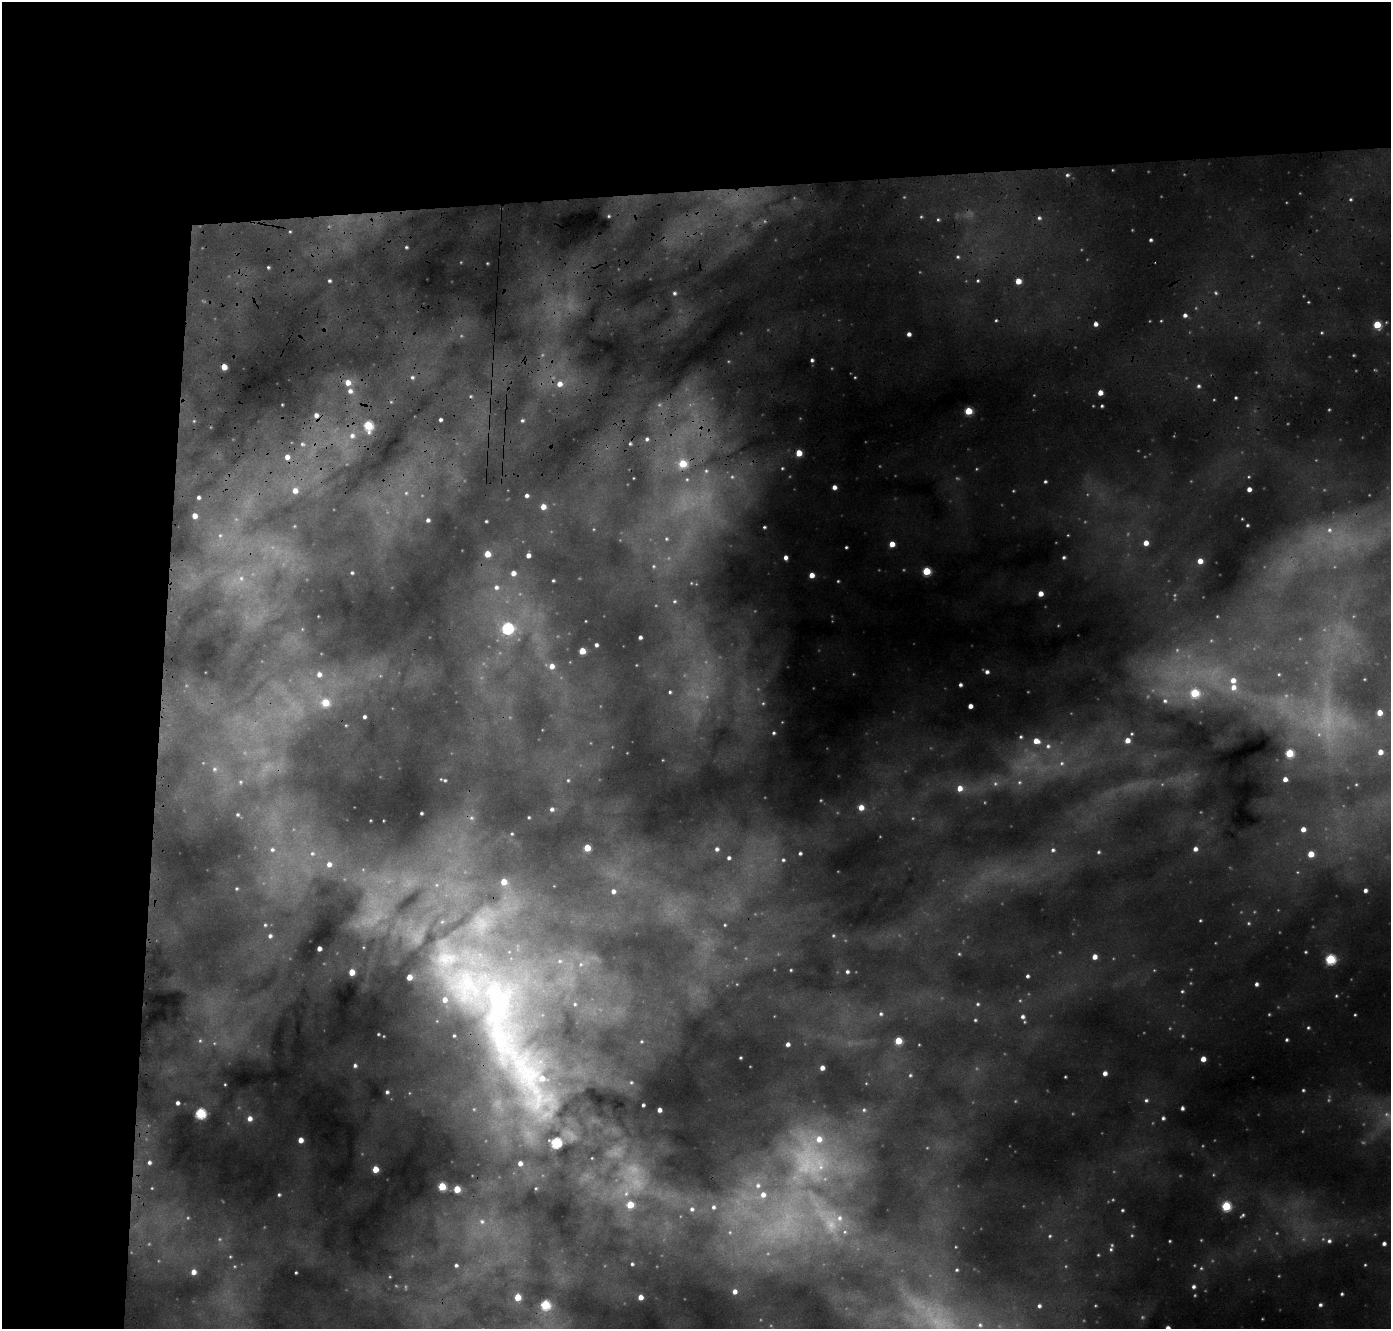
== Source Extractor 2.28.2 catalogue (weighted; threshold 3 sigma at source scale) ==
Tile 1 of 3 x 3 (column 1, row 1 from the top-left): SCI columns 38-1426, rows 3216-4542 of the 4235 x 5103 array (HDU 1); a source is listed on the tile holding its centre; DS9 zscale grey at full resolution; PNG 1393 x 1331 px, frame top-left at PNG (2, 2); no overlay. Shown black and unused: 24% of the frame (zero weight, under 3 of 4 exposures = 24% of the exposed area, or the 3 px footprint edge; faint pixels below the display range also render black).
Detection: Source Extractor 2.28.2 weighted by HDU 2 'WHT'; one run over the whole footprint, this tile lists its part. Background 0.16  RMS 0.017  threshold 0.0772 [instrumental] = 3 sigma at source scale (4.5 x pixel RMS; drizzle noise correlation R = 1.50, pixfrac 1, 0.05/0.05 arcsec/px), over >= 5 px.
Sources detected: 361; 95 too faint to see at this stretch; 1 cosmic-ray / hot-pixel residue — not listed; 10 inside a brighter listed object's ellipse — not listed separately; the other 255 listed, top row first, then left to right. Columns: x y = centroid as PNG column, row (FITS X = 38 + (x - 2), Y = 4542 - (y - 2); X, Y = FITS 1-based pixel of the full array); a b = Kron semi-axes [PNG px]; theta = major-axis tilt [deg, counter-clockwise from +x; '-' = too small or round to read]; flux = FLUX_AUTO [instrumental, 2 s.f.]
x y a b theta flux
1112 170 4 3 - 1.6
1067 175 6 5 - 4.3
1350 199 5 5 - 3.2
609 216 4 3 - 2.5
1039 218 6 5 - 5.1
938 220 4 4 - 2.6
290 231 4 3 - 2.1
1151 240 4 4 - 4.2
406 247 5 4 - 3.4
958 257 6 5 - 3.7
487 263 3 3 - 1.6
268 267 3 3 - 2.7
329 281 4 4 - 3.7
978 281 4 4 - 2.6
1018 281 4 4 - 30
674 293 5 4 - 4.3
1216 293 6 5 - 3.7
1308 302 3 3 - 1.8
1185 315 5 5 - 7.6
1095 324 4 4 - 10
1377 325 5 5 - 63
1322 333 5 4 - 2.4
909 334 4 4 - 8.6
812 360 4 4 - 4.7
224 367 5 4 - 29
412 377 6 6 - 5.2
348 382 7 7 - 23
559 384 7 7 - 17
1198 386 5 5 - 4.5
350 391 8 7 - 13
1100 393 4 4 - 20
470 396 5 4 - 2.5
1235 398 3 3 - 2.9
282 404 3 2 - 1.4
1102 406 3 3 - 3.1
968 411 5 5 - 66
316 415 6 6 - 10
440 420 3 3 - 5.1
522 420 5 4 - 3.7
194 421 6 5 - 3.4
368 426 6 5 - 120
352 436 9 8 - 12
647 439 5 5 - 4.6
302 444 7 5 -4 4.4
630 444 4 3 - 2.8
799 453 5 5 - 38
287 457 6 6 - 14
683 464 6 6 - 70
782 468 5 5 - 3
706 471 9 8 - 9.9
1249 477 5 4 - 2
633 478 3 2 - 1.2
687 479 8 7 - 6.9
1045 482 4 4 - 3.4
834 487 4 4 - 12
1249 489 4 4 - 12
295 491 7 6 - 17
406 493 8 8 - 9.5
527 496 4 4 - 5.9
198 497 3 3 - 4
543 507 5 5 - 20
194 516 4 4 - 15
1242 519 3 2 - 1.5
428 520 5 5 - 6.8
486 521 3 3 - 2.5
1247 525 3 3 - 2.8
294 526 5 3 - 1.5
764 527 3 3 - 3
1329 530 10 9 - 14
220 535 7 6 - 4.8
666 539 6 6 - 3.8
1146 543 5 5 - 18
892 544 5 4 - 25
846 547 3 3 - 2.9
487 554 5 5 - 34
528 555 5 4 - 11
785 557 4 4 - 10
1064 557 5 4 - 3.9
1200 561 5 5 - 20
653 566 6 6 - 3.4
926 571 5 5 - 85
352 573 3 3 - 3.1
513 573 6 6 - 15
812 575 5 4 - 20
241 578 11 10 - 17
553 580 3 3 - 2.6
838 581 4 4 - 2.2
691 583 4 4 - 1.4
496 587 9 9 - 14
1040 594 4 4 - 19
674 601 6 5 - 3.2
1217 616 2 2 - 1.3
585 621 3 2 - 1.2
507 628 7 6 - 240
302 629 5 3 - 1.5
640 637 4 4 - 5.6
596 645 4 4 - 5.7
582 651 5 5 - 40
636 665 3 2 - 0.98
552 666 6 6 - 16
987 672 5 5 - 7.1
319 674 8 8 - 14
1279 674 3 2 - 1.7
1364 679 3 2 - 1.2
960 685 4 4 - 5.3
1233 687 8 7 - 18
670 692 5 5 - 3.7
1194 693 7 7 - 100
1165 701 9 9 - 14
325 703 7 6 - 61
970 706 4 4 - 14
1379 713 4 4 - 21
364 717 5 4 - 5.5
346 725 5 4 - 2.3
774 733 3 3 - 3.1
1131 734 5 5 - 3.4
1021 737 6 6 - 4.2
1127 740 5 5 - 19
1036 741 8 6 -15 24
1048 746 9 8 - 12
1380 752 4 4 - 17
1289 753 5 5 - 84
1062 763 9 8 - 13
214 769 8 7 - 7.1
1285 779 4 4 - 12
445 780 5 4 - 2.6
568 780 5 4 - 2.4
240 782 6 6 - 3.7
1019 782 8 7 - 7
1356 784 3 3 - 1.7
960 788 6 6 - 20
861 807 6 6 - 21
552 809 5 5 - 6.2
421 813 3 3 - 3.1
238 815 4 4 - 3.1
529 817 3 3 - 2.2
471 818 8 8 - 8.1
1303 829 6 6 - 16
512 834 3 3 - 2.2
587 848 5 5 - 48
272 849 8 8 - 9.5
717 849 7 7 - 7.4
1195 849 5 5 - 9.4
1053 850 7 6 - 6.2
1098 852 5 4 - 3.2
312 853 7 7 - 6.8
800 853 5 4 - 4.4
1311 854 5 5 - 36
729 858 6 6 - 6.6
783 860 7 6 - 5.5
329 864 6 6 - 11
504 882 5 5 - 27
236 889 5 5 - 2.7
1365 890 4 4 - 7.4
613 891 7 6 - 11
1200 920 3 3 - 2.1
265 925 5 5 - 3.8
725 925 3 2 - 1.8
833 935 5 5 - 2.6
270 936 6 6 - 6.8
319 949 4 4 - 11
1306 952 4 3 - 2.2
959 954 4 4 - 2.1
1094 957 4 4 - 17
1330 959 5 5 - 170
560 961 9 6 0 7.9
581 964 8 7 - 9
791 970 3 3 - 2.1
352 972 5 4 - 30
847 972 4 3 - 4.7
1027 976 4 3 - 4.4
1256 984 4 4 - 5.6
467 986 106 65 -42 660
1182 991 5 4 - 2.8
1336 996 4 4 - 2.3
575 1004 7 6 - 4.9
978 1004 5 5 - 3.6
881 1014 6 5 - 4.9
1355 1015 3 2 - 1.9
1023 1017 6 5 - 6.5
975 1020 4 3 - 2.8
1308 1028 5 5 - 3.1
378 1034 3 3 - 2
384 1036 3 2 - 1.3
1287 1040 4 3 - 3
509 1041 272 65 -65 1600
641 1041 5 5 - 3.1
898 1041 5 5 - 55
788 1044 4 4 - 8.1
919 1045 4 2 - 1.3
740 1058 3 3 - 2.4
1203 1059 4 4 - 18
355 1066 5 5 - 5.3
822 1068 4 4 - 13
1105 1073 4 4 - 11
910 1075 5 5 - 3.2
1065 1077 3 3 - 1.9
542 1078 11 9 -20 24
631 1082 5 5 - 3
866 1083 4 3 - 1.3
225 1084 3 2 - 1.7
1303 1090 4 4 - 2.9
387 1092 5 5 - 4.8
1146 1100 6 5 - 4.8
178 1103 4 4 - 6.8
643 1105 3 3 - 3.4
1182 1108 4 3 - 4.7
659 1110 4 4 - 10
864 1110 7 7 - 5.3
200 1113 5 5 - 180
250 1118 6 6 - 14
1163 1118 5 5 - 4.5
300 1140 5 4 - 18
556 1143 6 5 - 200
810 1160 93 68 -80 580
149 1162 5 5 - 5.7
520 1163 5 5 - 10
375 1169 5 5 - 38
442 1186 5 5 - 74
152 1188 3 3 - 1.5
536 1188 3 2 - 1.7
457 1189 5 5 - 50
626 1191 27 11 -78 47
279 1195 4 4 - 3.2
630 1205 5 5 - 51
1226 1206 6 5 - 120
713 1207 5 4 - 4.4
692 1209 6 5 - 5.5
1122 1210 4 3 - 2.7
1242 1215 8 4 39 4.2
482 1222 9 9 - 12
1050 1236 5 5 - 3.1
1170 1241 3 3 - 1.9
1329 1241 6 6 - 6.5
1384 1244 4 4 - 6.5
1111 1249 7 5 81 4.4
1098 1255 4 4 - 2
230 1257 6 5 - 3
632 1264 3 3 - 3.3
456 1265 4 4 - 4.4
1365 1265 3 3 - 1.9
1201 1268 6 5 - 2.9
957 1270 3 3 - 2.6
193 1272 5 5 - 15
296 1272 3 3 - 2.5
1194 1287 5 5 - 6.2
735 1291 4 4 - 11
1342 1294 3 3 - 3
518 1297 5 5 - 42
640 1297 4 4 - 18
545 1305 6 5 - 140
1320 1305 4 3 - 4.1
1039 1306 4 4 - 5.3
980 1325 8 7 - 6.6
1168 1328 4 4 - 15
Overlapping masked pixels (flux is a lower limit): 4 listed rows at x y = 1018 281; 224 367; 316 415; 509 1041
Isophote crosses this tile's border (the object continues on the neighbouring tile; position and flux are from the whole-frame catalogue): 2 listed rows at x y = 509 1041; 1168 1328